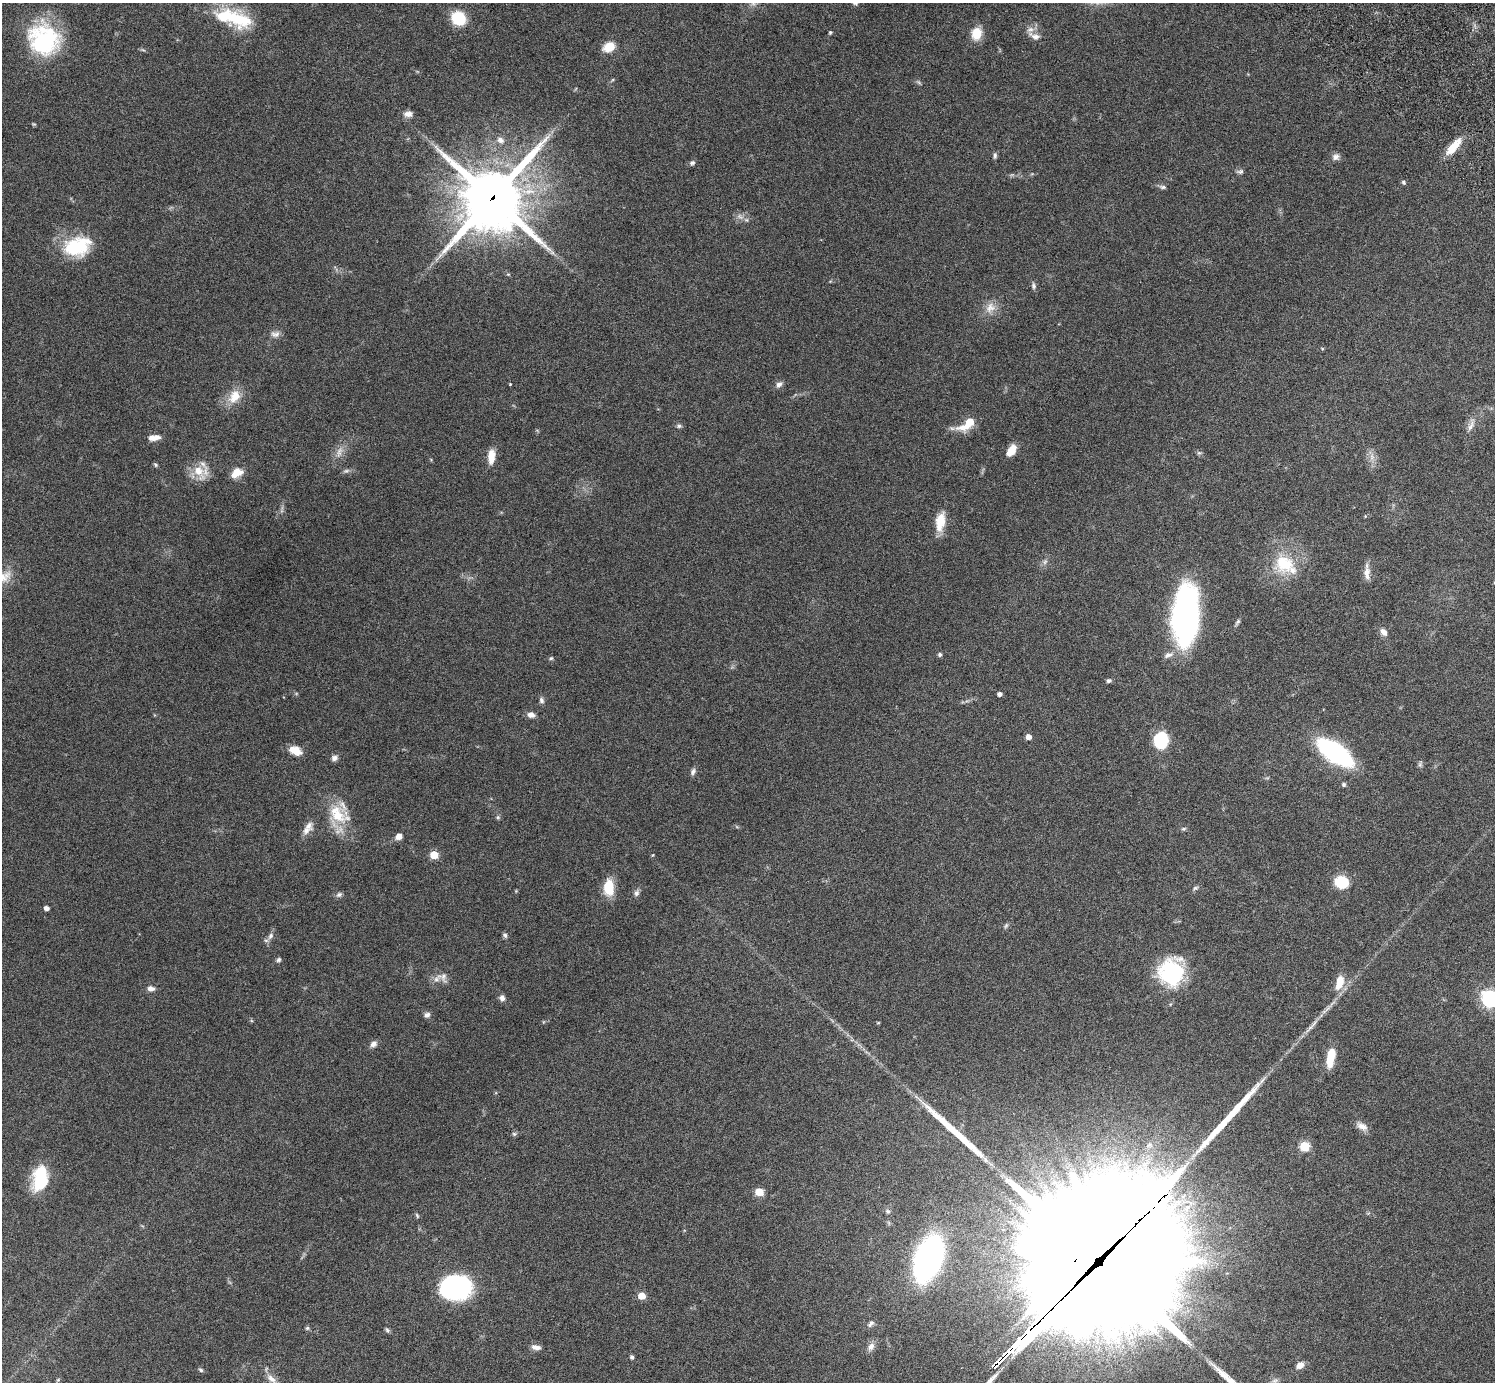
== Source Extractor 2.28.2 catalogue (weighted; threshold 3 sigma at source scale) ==
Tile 10 of 4 x 4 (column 2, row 3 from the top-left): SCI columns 1539-3031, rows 1726-3105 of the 6059 x 6069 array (HDU 1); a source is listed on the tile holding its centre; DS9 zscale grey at full resolution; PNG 1497 x 1384 px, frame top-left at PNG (2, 3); no overlay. Shown black and unused: <1% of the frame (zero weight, under 3 of 6 exposures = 3% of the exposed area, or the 3 px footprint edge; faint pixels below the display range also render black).
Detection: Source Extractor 2.28.2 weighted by HDU 2 'WHT'; one run over the whole footprint, this tile lists its part. Background 0.0843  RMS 0.0046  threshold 0.0188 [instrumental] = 3 sigma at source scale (4.09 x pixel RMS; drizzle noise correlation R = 1.36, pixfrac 0.8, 0.05/0.05 arcsec/px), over >= 5 px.
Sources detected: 127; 3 inside a brighter object's white glare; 2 long thin detections or spike segments (spike, bleed or trail) — not listed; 5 inside a brighter listed object's ellipse — not listed separately; the other 117 listed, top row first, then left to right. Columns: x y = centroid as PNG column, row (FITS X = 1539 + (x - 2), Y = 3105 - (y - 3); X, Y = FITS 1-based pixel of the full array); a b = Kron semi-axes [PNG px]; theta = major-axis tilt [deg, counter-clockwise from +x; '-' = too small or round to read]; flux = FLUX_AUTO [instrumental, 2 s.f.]
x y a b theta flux
753 4 7 5 -1 1.2
234 18 41 20 -40 22
459 18 12 11 - 18
830 32 4 4 - 0.61
977 33 12 10 77 8.4
1035 36 17 8 -23 2.9
44 40 37 34 -42 42
609 47 13 10 28 6.4
143 50 6 4 -18 0.61
919 82 7 4 -45 0.64
408 114 11 7 4 2.3
34 124 5 4 - 0.46
500 140 12 8 -30 2.4
1453 147 25 8 48 7.1
995 156 9 5 85 0.94
1336 157 9 8 - 1.8
692 163 7 6 - 1
1240 171 8 6 12 1
1403 182 6 5 - 0.77
1163 187 10 5 -5 1.1
492 198 23 22 - 2800
740 217 11 7 -36 2.1
77 247 34 22 17 24
508 274 5 4 - 0.5
1033 286 9 6 -85 1.1
990 307 16 13 42 4.7
275 334 13 9 2 2.2
1322 348 5 3 - 0.34
510 384 3 3 - 0.39
779 384 9 6 41 1.7
234 396 21 14 58 7.5
968 423 20 8 31 12
1471 425 21 7 68 3.3
679 426 7 6 - 0.96
156 437 11 7 10 2.5
1011 451 12 7 56 7.2
339 452 16 8 70 3.3
1199 453 6 5 - 0.74
491 456 15 7 86 5.9
1372 457 12 7 -85 2.6
156 465 6 5 - 0.63
346 471 10 5 13 1.1
199 472 27 14 -58 7.6
237 473 15 10 34 5.1
1365 516 5 3 - 0.34
940 522 23 10 81 8.5
1045 562 7 6 - 1.2
1285 565 36 26 -34 20
1367 573 18 8 -89 3.5
1186 614 55 22 87 120
1237 622 10 4 56 0.98
1383 632 10 7 -46 2.4
940 654 5 4 - 0.99
1168 655 15 7 18 2.3
551 658 5 5 - 0.64
1108 680 6 5 - 0.94
999 694 4 4 - 1.6
541 700 8 6 -76 1.3
531 715 8 7 - 2.4
1028 737 5 5 - 2.7
1161 741 15 12 79 23
295 751 15 9 -27 5.1
1335 752 24 10 -35 120
334 758 9 7 26 1.6
1420 764 9 5 75 0.92
693 771 9 6 65 1.3
1344 784 6 5 - 0.73
338 815 31 26 -32 17
498 817 6 5 - 0.69
1184 829 8 4 1 0.69
306 831 15 10 28 2.9
399 836 7 6 - 2.7
434 855 5 5 - 10
653 855 5 3 - 0.41
1342 882 13 11 -13 14
609 887 17 10 -90 11
1195 888 8 5 17 0.89
516 891 5 4 - 0.36
636 893 9 6 72 1.4
339 894 9 6 24 1.2
46 908 4 4 - 2.1
1006 926 8 5 63 0.8
505 935 7 5 -60 0.97
270 936 11 7 58 1.8
279 960 6 5 - 0.88
1171 973 29 27 -48 35
443 977 15 12 -60 2.9
1340 982 19 9 74 7.3
151 988 9 6 -9 2
502 998 8 7 - 1.7
1490 999 7 7 - 150
427 1015 8 7 - 1.5
878 1023 5 3 - 0.38
373 1044 9 7 40 1.9
1331 1057 20 8 80 10
1362 1126 16 8 -31 2.8
514 1134 6 5 - 0.68
1304 1146 6 5 - 25
41 1177 25 18 75 19
759 1192 5 5 - 13
888 1211 7 6 - 0.9
417 1215 7 4 -64 0.62
928 1258 27 15 71 200
1094 1266 116 40 45 42000
456 1288 28 22 1 61
642 1296 5 5 - 8.7
871 1324 11 6 45 1.4
307 1328 6 5 - 0.69
387 1330 7 5 -61 0.8
536 1347 12 6 -12 2.4
871 1347 12 8 62 2.4
632 1357 4 4 - 1.2
1300 1365 9 6 34 3.4
201 1370 6 5 - 0.75
271 1379 19 8 -46 3.5
58 1380 5 4 - 0.5
1275 1381 10 8 38 1.7
Overlapping masked pixels (flux is a lower limit): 2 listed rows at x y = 492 198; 1094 1266
Isophote crosses this tile's border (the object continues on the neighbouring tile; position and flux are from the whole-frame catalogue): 4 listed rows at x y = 1490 999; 1094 1266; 271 1379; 1275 1381